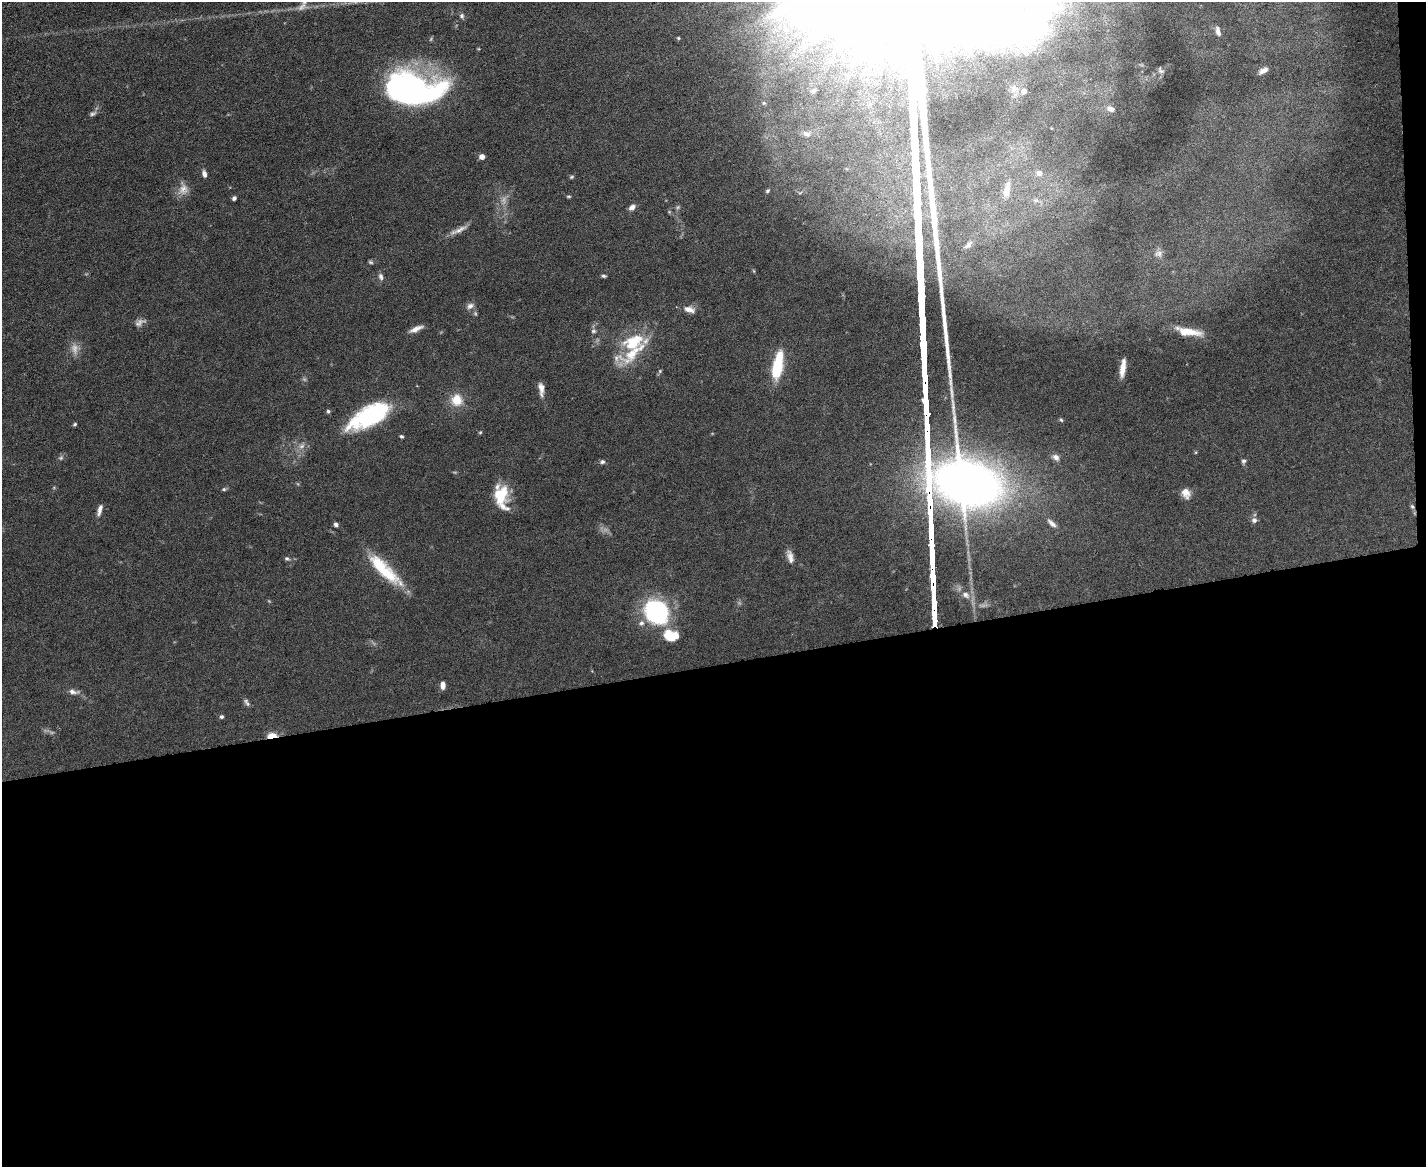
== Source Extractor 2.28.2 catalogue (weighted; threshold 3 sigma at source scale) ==
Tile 12 of 3 x 4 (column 3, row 4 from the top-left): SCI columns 2978-4401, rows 1-1165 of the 4641 x 4660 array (HDU 1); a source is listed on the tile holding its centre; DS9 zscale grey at full resolution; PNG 1428 x 1169 px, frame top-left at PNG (2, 2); no overlay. Shown black and unused: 44% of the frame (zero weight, under 5 of 9 exposures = <1% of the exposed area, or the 3 px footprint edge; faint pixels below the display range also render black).
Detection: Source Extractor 2.28.2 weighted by HDU 2 'WHT'; one run over the whole footprint, this tile lists its part. Background 0.0828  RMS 0.0041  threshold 0.0169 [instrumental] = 3 sigma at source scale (4.09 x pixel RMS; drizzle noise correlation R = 1.36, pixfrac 0.8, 0.05/0.05 arcsec/px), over >= 5 px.
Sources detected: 90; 8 too faint to see at this stretch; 2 inside a brighter object's white glare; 2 long thin detections or spike segments (spike, bleed or trail) — not listed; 5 inside a brighter listed object's ellipse — not listed separately; the other 73 listed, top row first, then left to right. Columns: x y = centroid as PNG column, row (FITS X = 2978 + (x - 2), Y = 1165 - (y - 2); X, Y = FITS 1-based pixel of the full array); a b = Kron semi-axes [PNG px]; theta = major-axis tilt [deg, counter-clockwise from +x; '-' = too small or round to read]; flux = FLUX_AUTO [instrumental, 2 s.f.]
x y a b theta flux
304 2 33 8 59 4.5
462 16 7 6 - 0.92
1218 31 12 5 -77 1.8
678 38 4 4 - 0.43
839 48 24 14 73 11
1161 70 11 7 -54 1.2
1263 70 9 5 28 1.8
1014 89 13 12 - 2.9
813 91 7 5 39 1
415 95 57 25 15 91
764 103 4 4 - 0.41
1110 109 11 7 -21 1.9
93 113 10 6 31 1.1
806 134 11 6 -23 1.6
482 157 4 4 - 3.7
1039 173 7 7 - 2
204 174 8 5 -72 1.7
572 177 6 4 21 0.52
183 189 16 13 74 3.8
1007 189 23 9 80 4.8
767 191 5 4 - 0.61
234 198 4 4 - 0.99
1036 200 10 5 -5 1.5
632 207 9 6 38 1.8
669 212 5 4 - 0.4
459 230 29 6 25 3
968 245 13 7 45 1.8
1159 253 11 10 - 2
370 262 6 4 -17 0.62
754 271 6 3 -70 0.37
604 276 5 4 - 0.67
381 277 10 6 -76 1.3
470 306 11 7 24 1.8
689 309 16 8 -13 2.7
140 322 16 8 23 1.9
416 329 16 5 23 2.6
593 331 7 6 - 0.9
1188 332 28 7 -10 7.4
633 342 48 21 38 18
778 365 31 10 79 16
1123 368 21 6 82 4.3
660 371 6 5 - 0.55
541 389 17 7 -84 2.7
457 400 18 16 -88 6.5
328 411 5 4 - 0.72
373 414 45 18 25 43
1061 420 5 4 - 0.53
75 424 4 4 - 0.6
480 432 5 4 - 0.45
401 436 5 4 - 0.58
1056 457 10 7 -36 1.8
61 458 7 6 - 0.88
1244 461 6 5 - 0.85
602 462 7 6 - 0.93
224 489 6 5 - 0.61
1186 493 12 9 -71 3.3
501 496 27 15 -84 13
1412 507 7 5 -49 0.72
100 510 14 5 74 2
1254 520 7 7 - 1.4
1052 523 14 6 -41 2.1
336 524 5 5 - 0.98
790 556 17 7 -75 2.5
287 559 6 5 - 0.8
384 570 50 13 -44 19
966 595 13 9 -34 2.9
656 612 28 23 -48 42
676 635 10 6 -79 2.3
443 685 8 5 90 2.1
73 692 16 6 -7 2
246 702 11 6 -58 1.1
221 716 5 5 - 0.77
272 736 9 4 8 8.8
Overlapping masked pixels (flux is a lower limit): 2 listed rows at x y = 1412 507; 272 736
Isophote crosses this tile's border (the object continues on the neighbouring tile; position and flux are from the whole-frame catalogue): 1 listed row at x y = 304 2
Unlisted compact peaks at least as high as the median listed source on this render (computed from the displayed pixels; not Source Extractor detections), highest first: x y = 948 361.